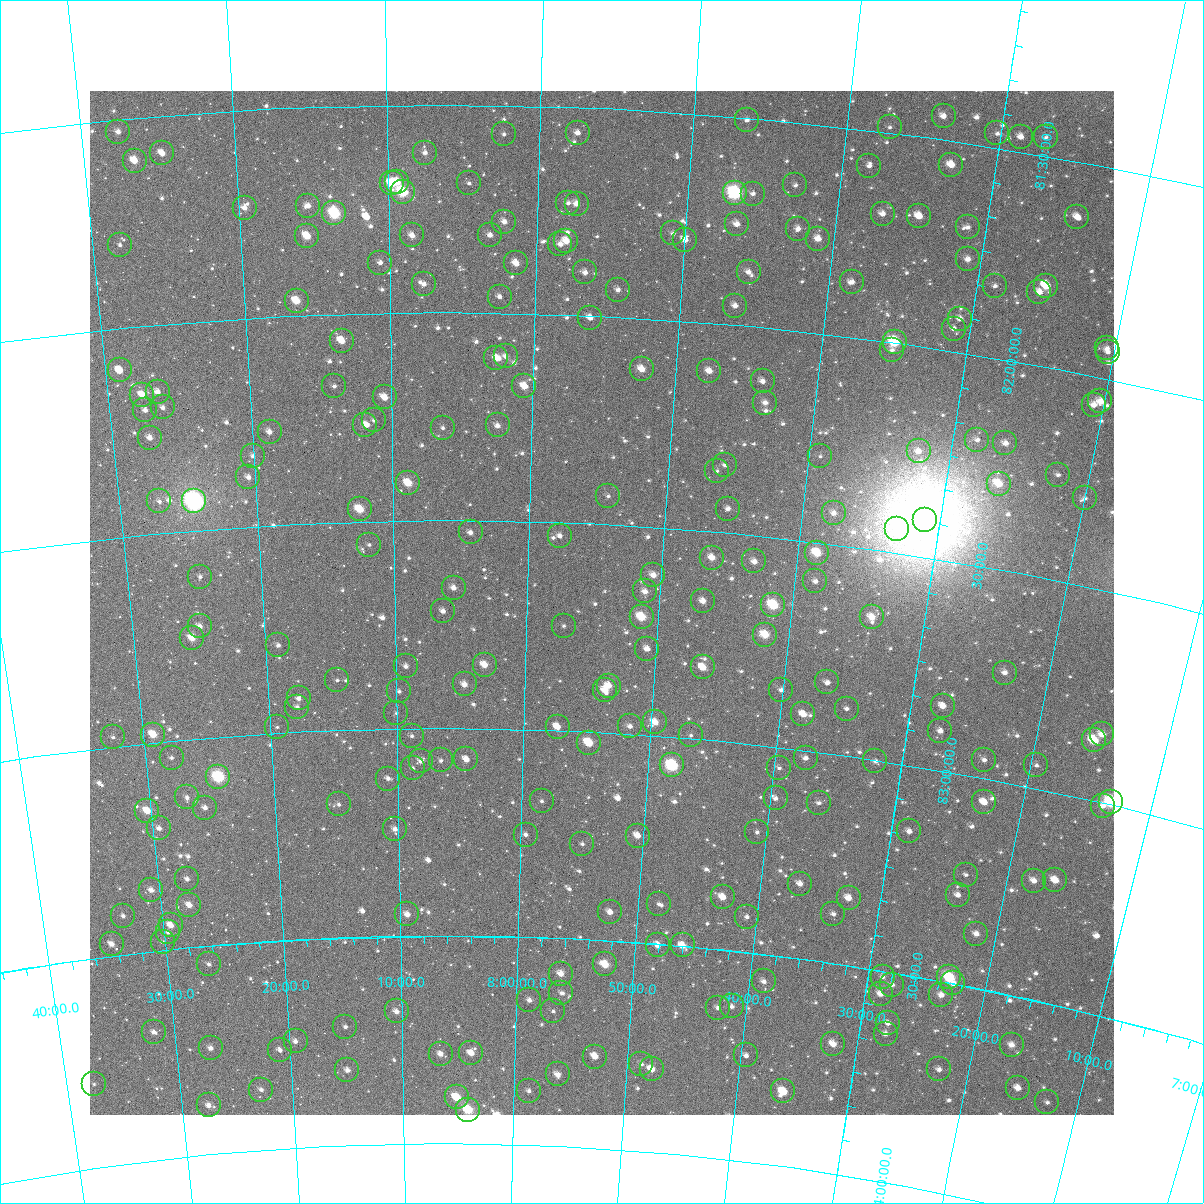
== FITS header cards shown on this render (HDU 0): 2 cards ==
NAXIS1  =                 1024
NAXIS2  =                 1024

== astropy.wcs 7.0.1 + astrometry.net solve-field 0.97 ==
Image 1024 x 1024 px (HDU 0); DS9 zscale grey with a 90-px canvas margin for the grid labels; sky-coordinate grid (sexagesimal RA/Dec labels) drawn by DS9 from the SOLVED WCS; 253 Tycho-2 reference stars matched to detected sources circled (green)
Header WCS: RA---TAN-SIP/DEC--TAN-SIP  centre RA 07:54:21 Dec +82:41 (118.59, +82.69 deg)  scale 8.66 arcsec/px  FOV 147.8' x 147.8'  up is +177 deg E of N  parity flipped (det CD > 0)
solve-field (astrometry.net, Tycho-2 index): VERIFIED the header's WCS against the Tycho-2 star catalogue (verified at 6 index scales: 12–253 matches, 0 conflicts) and refined it, rather than solving blind
Solved WCS: RA---TAN-SIP/DEC--TAN-SIP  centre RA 07:54:21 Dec +82:41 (118.59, +82.69 deg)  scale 8.66 arcsec/px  FOV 147.9' x 147.9'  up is +177 deg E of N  parity flipped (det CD > 0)
The solver's refit moves the header's centre by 0.071 arcsec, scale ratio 1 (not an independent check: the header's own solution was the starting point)
Tycho-2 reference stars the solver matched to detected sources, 253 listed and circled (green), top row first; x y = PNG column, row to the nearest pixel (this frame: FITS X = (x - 90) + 1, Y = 1024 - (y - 91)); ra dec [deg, ICRS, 3 dp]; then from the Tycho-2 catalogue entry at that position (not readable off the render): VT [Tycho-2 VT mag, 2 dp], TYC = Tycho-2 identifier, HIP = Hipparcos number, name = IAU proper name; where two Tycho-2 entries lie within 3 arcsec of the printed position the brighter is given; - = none
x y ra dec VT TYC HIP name
944 116 113.458 +81.444 11.07 4539-1011-1 - -
747 120 116.624 +81.506 11.33 4539-820-1 - -
890 127 114.302 +81.487 11.69 4539-906-1 - -
118 132 126.893 +81.529 11.09 4546-1000-1 - -
578 133 119.373 +81.562 11.14 4539-672-1 - -
997 133 112.559 +81.466 12.13 4539-565-1 - -
504 134 120.583 +81.570 11.55 4546-1175-1 - -
1021 137 112.173 +81.465 11.16 4539-858-1 - -
1046 137 111.771 +81.456 12.47 4539-1028-1 - -
162 153 126.203 +81.590 10.15 4546-892-1 - -
425 153 121.875 +81.616 11.14 4546-1479-1 - -
135 161 126.669 +81.602 9.73 4546-1171-1 41392 -
951 165 113.220 +81.557 10.28 4539-1161-1 - -
869 166 114.554 +81.585 11.52 4539-211-1 - -
397 182 122.347 +81.685 9.50 4546-1206-1 - -
392 183 122.439 +81.689 10.08 4546-1072-1 - -
469 183 121.147 +81.689 11.69 4546-1638-1 - -
795 185 115.731 +81.652 12.04 4539-830-1 - -
403 192 122.256 +81.710 8.39 4546-2062-1 39905 -
735 193 116.720 +81.682 7.90 4539-864-1 37961 -
753 194 116.422 +81.681 11.53 4539-1176-1 - -
568 203 119.488 +81.732 11.38 4539-325-1 - -
577 204 119.345 +81.733 10.71 4539-907-1 - -
308 206 123.841 +81.737 10.96 4546-1191-1 - -
245 208 124.906 +81.735 10.97 4546-1010-1 - -
334 213 123.406 +81.758 8.10 4546-968-1 40288 -
883 214 114.238 +81.696 10.94 4539-718-1 - -
919 216 113.630 +81.690 10.21 4539-870-1 - -
1077 217 111.041 +81.631 11.23 4539-189-1 - -
504 222 120.551 +81.780 10.86 4546-985-1 - -
737 224 116.642 +81.758 11.02 4539-299-1 - -
968 227 112.803 +81.700 11.92 4539-861-1 - -
798 229 115.614 +81.755 11.10 4539-756-1 - -
673 233 117.704 +81.792 11.57 4539-679-1 - -
412 235 122.103 +81.815 10.54 4546-1552-1 - -
490 235 120.787 +81.813 10.83 4546-1164-1 - -
307 236 123.878 +81.810 9.63 4546-1174-1 - -
818 239 115.263 +81.774 10.38 4539-321-1 - -
685 240 117.492 +81.805 10.62 4539-543-1 - -
566 241 119.494 +81.823 10.10 4539-575-1 - -
560 244 119.594 +81.831 11.06 4539-604-1 - -
120 245 127.044 +81.801 11.66 4546-1656-1 - -
968 259 112.720 +81.776 10.87 4539-835-1 - -
380 263 122.654 +81.879 11.19 4546-1410-1 - -
516 263 120.339 +81.880 10.40 4546-1664-1 - -
585 272 119.152 +81.897 11.48 4539-1094-1 - -
749 272 116.377 +81.870 11.40 4539-271-1 - -
852 282 114.610 +81.868 11.18 4539-313-1 - -
424 284 121.908 +81.932 11.08 4546-1616-1 - -
995 286 112.195 +81.829 11.73 4539-676-1 - -
1046 286 111.340 +81.808 9.74 4539-773-1 - -
618 290 118.581 +81.935 11.30 4539-453-1 - -
1039 292 111.438 +81.826 10.88 4539-193-1 - -
500 297 120.611 +81.961 11.38 4546-1160-1 - -
297 301 124.106 +81.965 9.56 4546-1094-1 - -
735 306 116.557 +81.953 11.02 4539-1158-1 - -
590 318 119.034 +82.005 10.90 4539-219-1 - -
960 319 112.703 +81.920 11.03 4539-956-1 - -
954 329 112.777 +81.946 11.51 4539-972-1 - -
342 341 123.352 +82.064 9.89 4546-962-1 - -
895 342 113.754 +81.997 8.50 4539-279-1 - -
1107 348 110.130 +81.929 11.44 4539-579-1 - -
892 350 113.779 +82.018 11.75 4539-708-1 - -
1108 352 110.104 +81.937 11.64 4539-754-1 - -
506 356 120.487 +82.105 11.42 4546-1364-1 - -
496 358 120.647 +82.109 10.55 4546-1510-1 - -
642 369 118.092 +82.122 10.13 4539-602-1 - -
120 370 127.255 +82.101 9.71 4546-1625-1 - -
709 371 116.905 +82.115 10.37 4539-690-1 - -
763 381 115.956 +82.129 11.37 4539-1130-1 - -
334 386 123.505 +82.174 11.67 4546-1814-1 - -
524 386 120.145 +82.175 9.99 4546-1694-1 - -
158 392 126.621 +82.161 10.79 4546-1830-1 - -
142 395 126.901 +82.165 9.85 4546-1958-1 - -
385 397 122.616 +82.203 10.03 4546-1221-1 - -
1100 401 110.060 +82.056 10.47 4539-479-1 - -
765 403 115.876 +82.179 11.20 4539-788-1 - -
1094 405 110.164 +82.068 11.01 4539-465-1 - -
163 407 126.556 +82.200 11.24 4546-949-1 - -
145 410 126.871 +82.203 11.21 4546-1006-1 - -
374 420 122.817 +82.258 11.63 4546-1269-1 - -
365 425 122.973 +82.268 10.77 4546-1599-1 - -
498 425 120.608 +82.271 10.85 4546-943-1 - -
443 428 121.593 +82.278 12.06 4546-1130-1 - -
270 432 124.691 +82.276 10.90 4546-1840-1 - -
150 438 126.840 +82.269 10.48 4546-1111-1 - -
977 440 112.069 +82.201 11.94 4539-223-1 - -
1005 443 111.564 +82.198 10.89 4539-556-1 - -
919 451 113.067 +82.250 11.33 4539-1102-1 - -
253 456 125.020 +82.332 11.51 4546-1786-1 - -
820 456 114.804 +82.293 12.57 4539-662-1 - -
725 465 116.488 +82.337 11.31 4539-1126-1 - -
717 471 116.625 +82.353 12.06 4539-607-1 - -
1058 475 110.544 +82.250 11.84 4539-894-1 - -
248 477 125.120 +82.383 11.08 4546-900-1 - -
408 483 122.220 +82.410 9.24 4546-1092-1 - -
999 484 111.560 +82.297 9.70 4539-608-1 36103 -
608 496 118.565 +82.432 11.99 4539-209-1 - -
1085 498 109.989 +82.292 11.84 4538-753-1 - -
159 501 126.770 +82.424 11.39 4546-1204-1 - -
194 501 126.138 +82.431 6.28 4546-1243-1 41208 -
360 509 123.115 +82.471 9.17 4546-2032-1 - -
728 509 116.366 +82.442 11.50 4539-743-1 - -
834 513 114.435 +82.426 11.64 4539-620-1 - -
925 520 112.769 +82.411 5.09 4539-1189-1 36547 -
897 529 113.249 +82.443 11.75 4539-535-1 - -
471 532 121.076 +82.529 10.79 4631-2494-1 - -
560 536 119.426 +82.532 11.18 4618-1815-1 - -
369 545 122.954 +82.557 12.28 4631-2677-1 - -
817 553 114.653 +82.525 9.39 4618-1743-1 - -
712 558 116.582 +82.563 10.40 4618-1587-1 - -
754 561 115.789 +82.562 10.69 4618-1671-1 - -
653 575 117.643 +82.616 10.57 4618-1795-1 - -
200 577 126.139 +82.613 11.31 4631-2855-1 - -
815 581 114.617 +82.593 11.75 4618-1783-1 - -
454 588 121.387 +82.663 10.68 4631-2564-1 - -
645 591 117.782 +82.656 10.93 4618-1479-1 - -
703 601 116.683 +82.668 10.49 4618-1771-1 - -
773 605 115.355 +82.662 8.55 4618-1895-1 - -
443 611 121.586 +82.719 11.10 4631-2454-1 - -
642 617 117.814 +82.718 9.09 4618-1891-1 - -
872 617 113.482 +82.661 10.43 4618-1494-1 - -
200 626 126.215 +82.732 10.63 4631-2462-1 - -
564 626 119.285 +82.749 11.88 4618-1737-1 - -
765 635 115.443 +82.735 9.49 4618-1687-1 - -
192 638 126.383 +82.758 9.57 4631-2679-1 - -
278 645 124.748 +82.790 11.23 4631-2761-1 - -
647 649 117.665 +82.793 10.95 4618-2939-1 - -
485 665 120.785 +82.848 9.88 4631-2544-1 - -
406 666 122.307 +82.851 11.69 4631-2692-1 - -
703 667 116.574 +82.828 9.92 4618-2908-1 - -
1005 673 110.829 +82.741 11.30 4618-1581-1 - -
337 680 123.645 +82.880 12.26 4631-2618-1 - -
827 682 114.156 +82.832 10.94 4618-2884-1 - -
465 684 121.170 +82.896 10.57 4631-2763-1 - -
609 686 118.365 +82.887 10.43 4618-2754-1 - -
605 690 118.432 +82.899 10.34 4618-2726-1 - -
781 690 115.029 +82.863 11.85 4618-2867-1 - -
399 691 122.446 +82.912 11.66 4631-2518-1 - -
299 698 124.409 +82.921 10.78 4631-2420-1 - -
943 706 111.888 +82.847 11.15 4618-2892-1 - -
297 707 124.444 +82.941 11.84 4631-2624-1 - -
847 709 113.721 +82.888 11.89 4618-2752-1 - -
396 713 122.511 +82.963 12.62 4631-2671-1 - -
803 714 114.541 +82.915 10.31 4618-2738-1 - -
655 722 117.419 +82.968 9.99 4618-2696-1 - -
630 726 117.904 +82.982 10.91 4618-2785-1 - -
277 727 124.863 +82.987 12.57 4631-2565-1 - -
558 727 119.331 +82.992 10.44 4618-2624-1 - -
940 731 111.852 +82.907 11.38 4618-2758-1 - -
1102 734 108.751 +82.840 10.36 4618-1341-1 - -
153 735 127.307 +82.981 9.29 4631-2746-1 - -
691 735 116.695 +82.993 12.52 4618-2622-1 - -
412 736 122.207 +83.019 11.53 4631-2670-1 - -
113 737 128.093 +82.978 11.55 4631-2418-1 - -
1094 740 108.888 +82.858 9.07 4618-745-1 - -
589 743 118.699 +83.027 9.28 4618-2659-1 - -
172 758 126.990 +83.041 11.65 4631-2733-1 - -
806 758 114.391 +83.019 11.62 4618-2609-1 - -
466 759 121.123 +83.076 10.65 4631-2704-1 - -
441 760 121.634 +83.079 11.59 4631-2567-1 - -
984 760 110.906 +82.957 12.07 4618-865-1 - -
421 761 122.025 +83.079 11.08 4631-2790-1 - -
875 761 113.015 +83.003 11.55 4618-2966-1 - -
672 765 117.010 +83.069 8.01 4618-2277-1 38061 -
1036 765 109.884 +82.946 12.00 4618-1274-1 - -
413 768 122.197 +83.096 11.69 4631-2664-1 - -
779 768 114.891 +83.050 11.87 4618-2468-1 - -
218 777 126.092 +83.097 7.74 4631-2626-1 41195 -
388 779 122.696 +83.121 11.18 4631-2716-1 - -
187 797 126.754 +83.140 11.59 4631-2676-1 - -
776 798 114.892 +83.123 11.80 4618-2861-1 - -
542 801 119.593 +83.172 11.78 4618-2491-1 - -
984 802 110.755 +83.057 10.68 4618-991-1 - -
1111 802 108.293 +82.994 8.15 4618-1295-1 - -
819 803 114.019 +83.122 11.85 4618-2565-1 - -
339 804 123.703 +83.180 11.62 4631-2581-1 - -
1103 806 108.438 +83.007 10.90 4618-650-1 - -
205 808 126.409 +83.168 11.51 4631-2799-1 - -
147 811 127.580 +83.162 9.61 4631-1602-1 - -
159 828 127.373 +83.207 10.82 4631-1477-1 - -
395 829 122.571 +83.243 11.12 4631-2702-1 - -
909 831 112.129 +83.158 11.65 4618-2272-1 - -
757 832 115.186 +83.209 12.25 4618-2574-1 - -
526 835 119.900 +83.254 11.53 4618-2628-1 - -
638 836 117.606 +83.244 10.50 4618-1774-1 - -
582 844 118.732 +83.271 12.05 4618-2360-1 - -
966 875 110.844 +83.237 11.93 4618-746-1 - -
187 879 126.905 +83.335 11.09 4631-1076-1 - -
1055 880 109.033 +83.207 10.44 4618-777-1 - -
1034 881 109.462 +83.219 11.08 4618-742-1 - -
800 884 114.188 +83.321 11.10 4618-1862-1 - -
151 890 127.669 +83.353 10.49 4631-1032-1 - -
958 895 110.928 +83.288 11.35 4618-840-1 - -
723 897 115.748 +83.374 10.35 4618-2016-1 - -
849 898 113.149 +83.338 10.30 4618-2269-1 - -
659 904 117.071 +83.403 11.93 4618-2851-1 - -
189 905 126.909 +83.398 10.38 4631-926-1 - -
610 912 118.077 +83.432 11.00 4618-1562-1 - -
407 914 122.343 +83.448 10.49 4631-2450-1 - -
833 914 113.413 +83.382 11.60 4618-2117-1 - -
123 916 128.307 +83.407 11.81 4631-957-1 - -
747 917 115.208 +83.415 11.57 4618-2623-1 - -
171 925 127.337 +83.442 10.31 4631-1057-1 - -
168 932 127.412 +83.458 11.66 4631-1091-1 - -
976 934 110.404 +83.372 11.08 4618-658-1 - -
163 942 127.539 +83.480 11.98 4631-1153-1 - -
112 944 128.626 +83.472 10.53 4631-1125-1 - -
658 945 117.024 +83.502 10.65 4618-1490-1 - -
683 945 116.496 +83.498 9.93 4618-2974-1 - -
209 964 126.614 +83.544 11.38 4631-1352-1 - -
605 964 118.109 +83.558 9.39 4618-2141-1 - -
561 974 119.058 +83.586 10.33 4618-2335-1 - -
883 977 112.189 +83.513 11.39 4618-140-1 - -
949 977 110.789 +83.487 8.59 4618-588-1 35813 -
764 981 114.688 +83.564 11.24 4618-2255-1 - -
953 983 110.682 +83.499 11.15 4618-495-1 - -
892 985 111.960 +83.528 11.31 4618-891-1 - -
561 993 119.028 +83.632 11.61 4618-1672-1 - -
881 994 112.168 +83.554 10.66 4618-449-1 - -
941 995 110.888 +83.532 10.87 4618-1388-1 - -
529 1000 119.714 +83.652 11.51 4618-2170-1 - -
732 1006 115.318 +83.633 11.59 4618-2308-1 - -
718 1008 115.612 +83.639 11.18 4618-2587-1 - -
397 1011 122.610 +83.682 11.05 4631-2775-1 - -
553 1011 119.191 +83.677 11.53 4618-2005-1 - -
888 1023 111.909 +83.621 11.16 4618-486-1 - -
345 1027 123.741 +83.715 11.70 4631-2601-1 - -
154 1032 127.942 +83.693 11.00 4631-1898-1 - -
886 1034 111.925 +83.647 11.36 4618-1027-1 - -
296 1041 124.854 +83.744 11.16 4631-2237-1 - -
833 1044 113.020 +83.691 10.33 4618-208-1 - -
1012 1045 109.191 +83.616 10.73 4618-692-1 - -
211 1048 126.733 +83.746 11.11 4631-2242-1 - -
280 1050 125.208 +83.763 11.19 4631-2322-1 - -
471 1053 120.966 +83.782 10.36 4631-2431-1 - -
441 1054 121.648 +83.785 10.97 4631-2541-1 - -
746 1055 114.884 +83.746 11.21 4618-2271-1 - -
595 1057 118.220 +83.781 10.01 4618-1578-1 38485 -
641 1064 117.179 +83.791 11.34 4618-1970-1 - -
652 1069 116.941 +83.801 9.82 4618-1846-1 - -
939 1069 110.633 +83.709 11.08 4618-1248-1 - -
347 1070 123.733 +83.819 11.04 4631-2441-1 - -
558 1074 119.025 +83.828 10.43 4618-1993-1 - -
94 1084 129.391 +83.800 11.72 4631-2133-1 - -
1018 1088 108.861 +83.714 11.00 4618-637-1 - -
261 1090 125.686 +83.855 11.67 4631-1999-1 - -
529 1091 119.663 +83.871 11.32 4618-2082-1 - -
783 1091 113.965 +83.821 11.34 4618-700-1 - -
457 1097 121.284 +83.889 9.31 4631-2523-1 - -
1047 1102 108.161 +83.732 12.45 4618-1402-1 - -
209 1105 126.893 +83.882 10.81 4631-1941-1 - -
468 1110 121.022 +83.919 8.67 4631-2479-1 - -